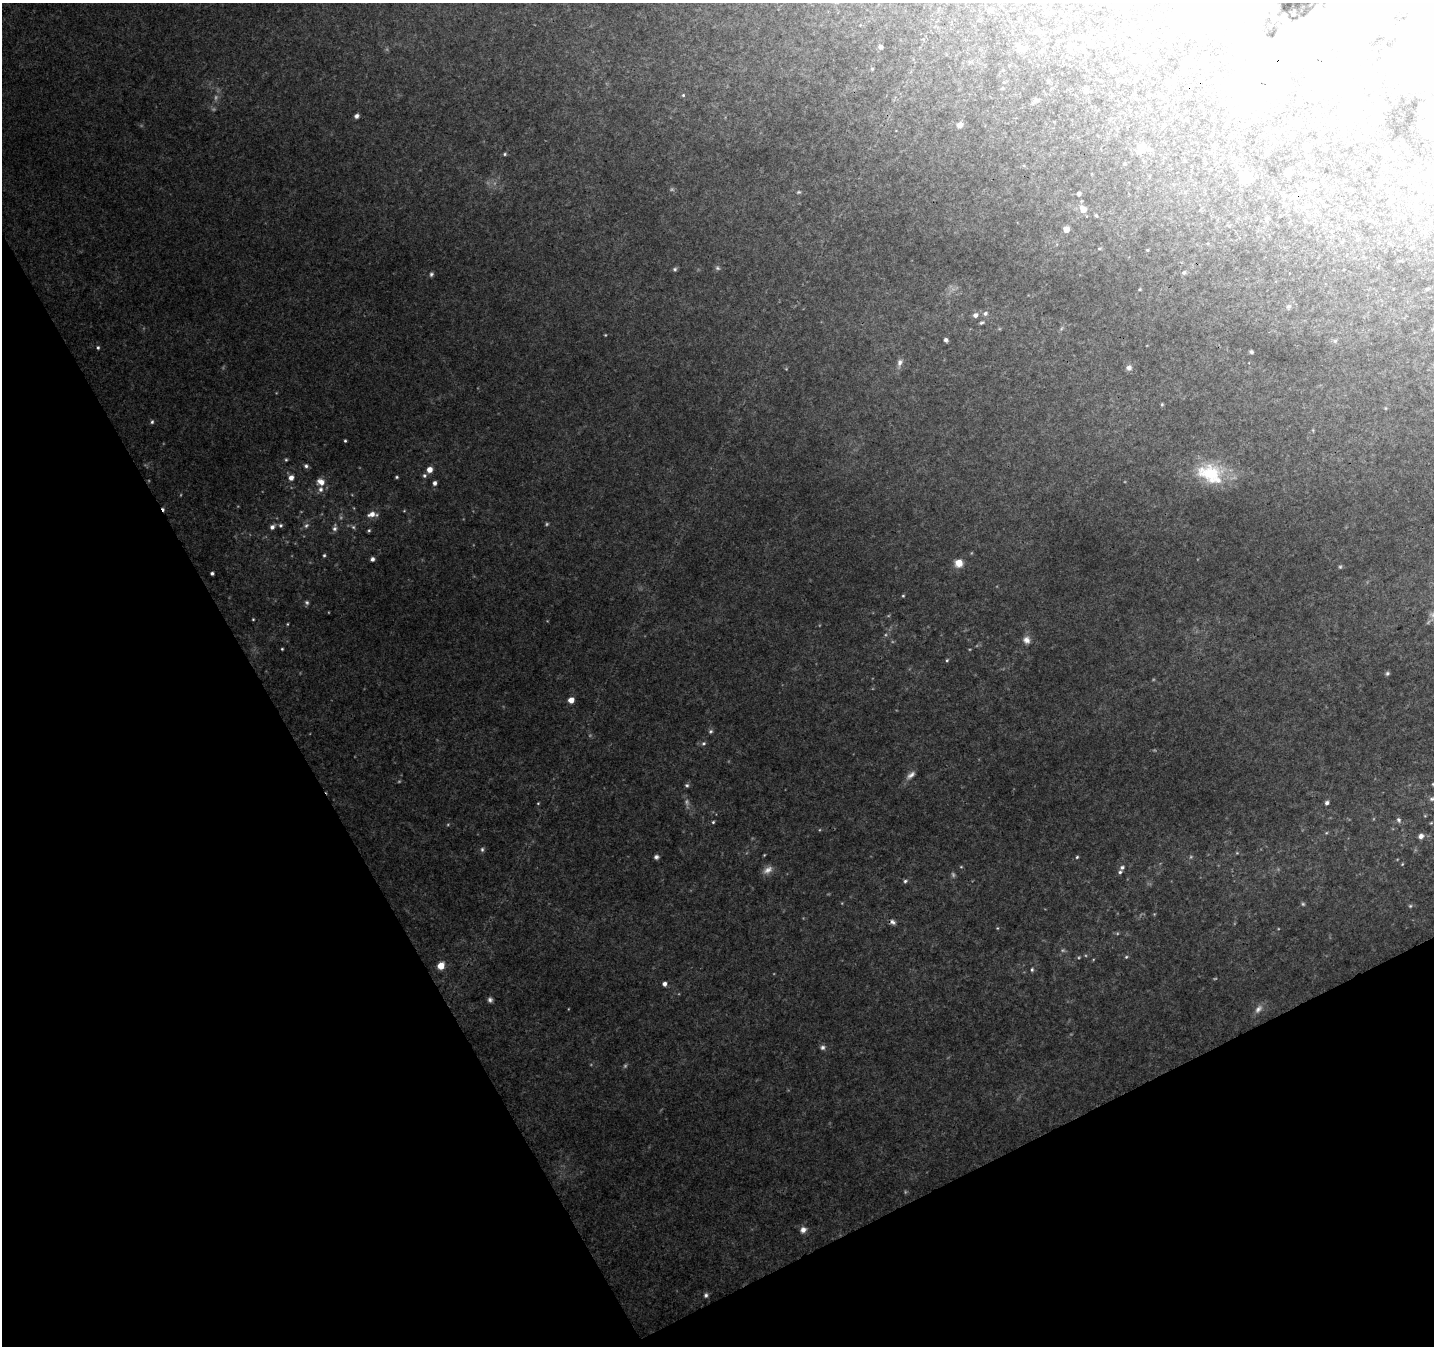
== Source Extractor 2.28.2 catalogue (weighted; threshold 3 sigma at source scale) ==
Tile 14 of 4 x 4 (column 2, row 4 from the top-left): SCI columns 1484-2915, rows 131-1474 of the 5833 x 5694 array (HDU 1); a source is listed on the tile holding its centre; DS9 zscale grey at full resolution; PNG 1436 x 1348 px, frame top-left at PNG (2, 3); no overlay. Shown black and unused: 27% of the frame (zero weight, under 3 of 4 exposures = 5% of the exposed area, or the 3 px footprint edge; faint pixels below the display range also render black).
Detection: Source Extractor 2.28.2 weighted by HDU 2 'WHT'; one run over the whole footprint, this tile lists its part. Background 0.08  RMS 0.0056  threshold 0.0252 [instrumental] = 3 sigma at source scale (4.5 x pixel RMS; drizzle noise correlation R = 1.50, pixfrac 1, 0.0396/0.0396 arcsec/px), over >= 5 px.
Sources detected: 157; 11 too faint to see at this stretch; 29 inside a brighter object's white glare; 1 cosmic-ray / hot-pixel residue — not listed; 1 inside a brighter listed object's ellipse — not listed separately; the other 115 listed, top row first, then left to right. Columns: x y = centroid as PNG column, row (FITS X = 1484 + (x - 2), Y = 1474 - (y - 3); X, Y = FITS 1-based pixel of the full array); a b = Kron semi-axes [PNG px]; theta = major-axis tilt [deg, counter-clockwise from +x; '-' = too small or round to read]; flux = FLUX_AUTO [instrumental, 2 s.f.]
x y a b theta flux
1348 8 19 16 -28 13
990 10 6 5 - 1.2
1203 11 7 3 81 0.84
1430 27 10 6 -13 2
1045 41 5 4 - 1
1110 44 4 4 - 1.3
1069 45 6 5 - 1.3
880 47 4 4 - 2.1
1020 49 10 7 6 2.8
1143 58 8 8 - 2.3
1203 59 4 4 - 0.9
1226 60 3 2 - 0.48
1188 61 5 5 - 10
872 69 4 4 - 0.65
1114 70 6 4 17 0.85
1201 79 4 3 - 0.52
1048 81 4 4 - 0.76
1002 88 4 4 - 0.58
1086 91 6 5 - 1.7
683 95 5 4 - 0.71
1149 95 7 3 -8 0.65
1243 97 12 10 -36 12
1313 97 6 4 74 0.87
1036 100 10 4 22 1.3
356 116 5 4 - 1.7
960 125 7 6 - 2.3
1307 147 6 5 - 3.3
1140 149 9 7 -78 3.3
505 154 4 4 - 0.68
1266 155 5 4 - 0.67
1288 172 5 5 - 4
1245 178 9 8 - 13
1398 193 5 3 - 0.59
1079 194 4 3 - 1.6
1293 197 7 5 39 1.5
1083 209 9 7 -46 4.2
1096 215 3 3 - 0.72
1267 218 6 5 - 0.93
1066 229 5 4 - 6.5
1099 248 5 3 - 0.56
718 268 7 5 -22 1
675 269 6 5 - 0.91
1184 272 5 5 - 1.2
431 274 6 5 - 1.1
1139 289 4 3 - 0.51
1427 289 5 3 - 0.52
1288 306 7 5 20 1.2
985 313 7 6 - 1.5
975 315 5 5 - 2.3
981 323 6 4 8 0.8
946 340 4 4 - 1.5
1335 341 6 5 - 1
98 348 5 4 - 0.86
1251 352 4 4 - 0.87
900 362 10 7 80 2.3
1129 368 7 7 - 2
152 422 5 4 - 0.95
345 441 3 3 - 0.64
286 460 4 4 - 0.62
306 466 6 5 - 1.2
429 469 5 4 - 5.2
1210 474 36 24 -27 27
424 476 5 5 - 1.1
397 477 4 3 - 0.68
291 478 5 5 - 3.2
321 482 9 7 -31 4.2
435 483 4 4 - 1.9
320 489 8 6 63 2
372 514 10 5 2 3.7
280 525 5 5 - 1.1
306 525 8 5 48 1.4
272 527 6 5 - 2.1
353 527 5 5 - 0.87
334 529 6 6 - 1.4
369 530 5 4 - 0.67
324 555 4 3 - 0.71
372 559 4 4 - 1.7
959 563 8 8 - 6.2
212 573 3 3 - 1.1
903 596 4 4 - 0.52
307 602 6 5 - 1.1
253 619 3 3 - 0.46
1026 640 10 8 -61 3
282 649 3 3 - 0.53
947 660 5 3 - 0.61
1387 673 6 5 - 0.94
571 700 5 4 - 5.9
710 731 6 5 - 0.99
703 743 6 5 - 1.1
911 775 13 6 40 2.6
687 785 5 4 - 0.92
1432 799 9 5 4 1.4
538 803 5 3 - 0.45
1327 803 5 4 - 1.6
1399 820 8 6 -64 1.3
713 822 4 4 - 0.64
1421 836 7 6 - 2.4
482 849 6 5 - 1
656 857 5 5 - 1.4
1077 857 4 3 - 0.62
1122 867 6 6 - 1.4
768 870 14 8 28 3.6
905 881 6 4 17 1
1410 906 5 5 - 0.77
893 922 8 6 -40 1.8
997 928 5 3 - 0.48
1126 957 5 4 - 0.67
441 966 5 5 - 10
1032 969 6 4 76 0.83
664 984 4 4 - 2.2
490 1000 6 5 - 1.4
1258 1009 13 7 50 2.9
823 1047 6 6 - 1.4
803 1230 8 7 - 2.9
706 1295 6 5 - 1.3
Isophote crosses this tile's border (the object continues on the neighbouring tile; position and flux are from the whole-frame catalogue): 1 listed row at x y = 1432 799